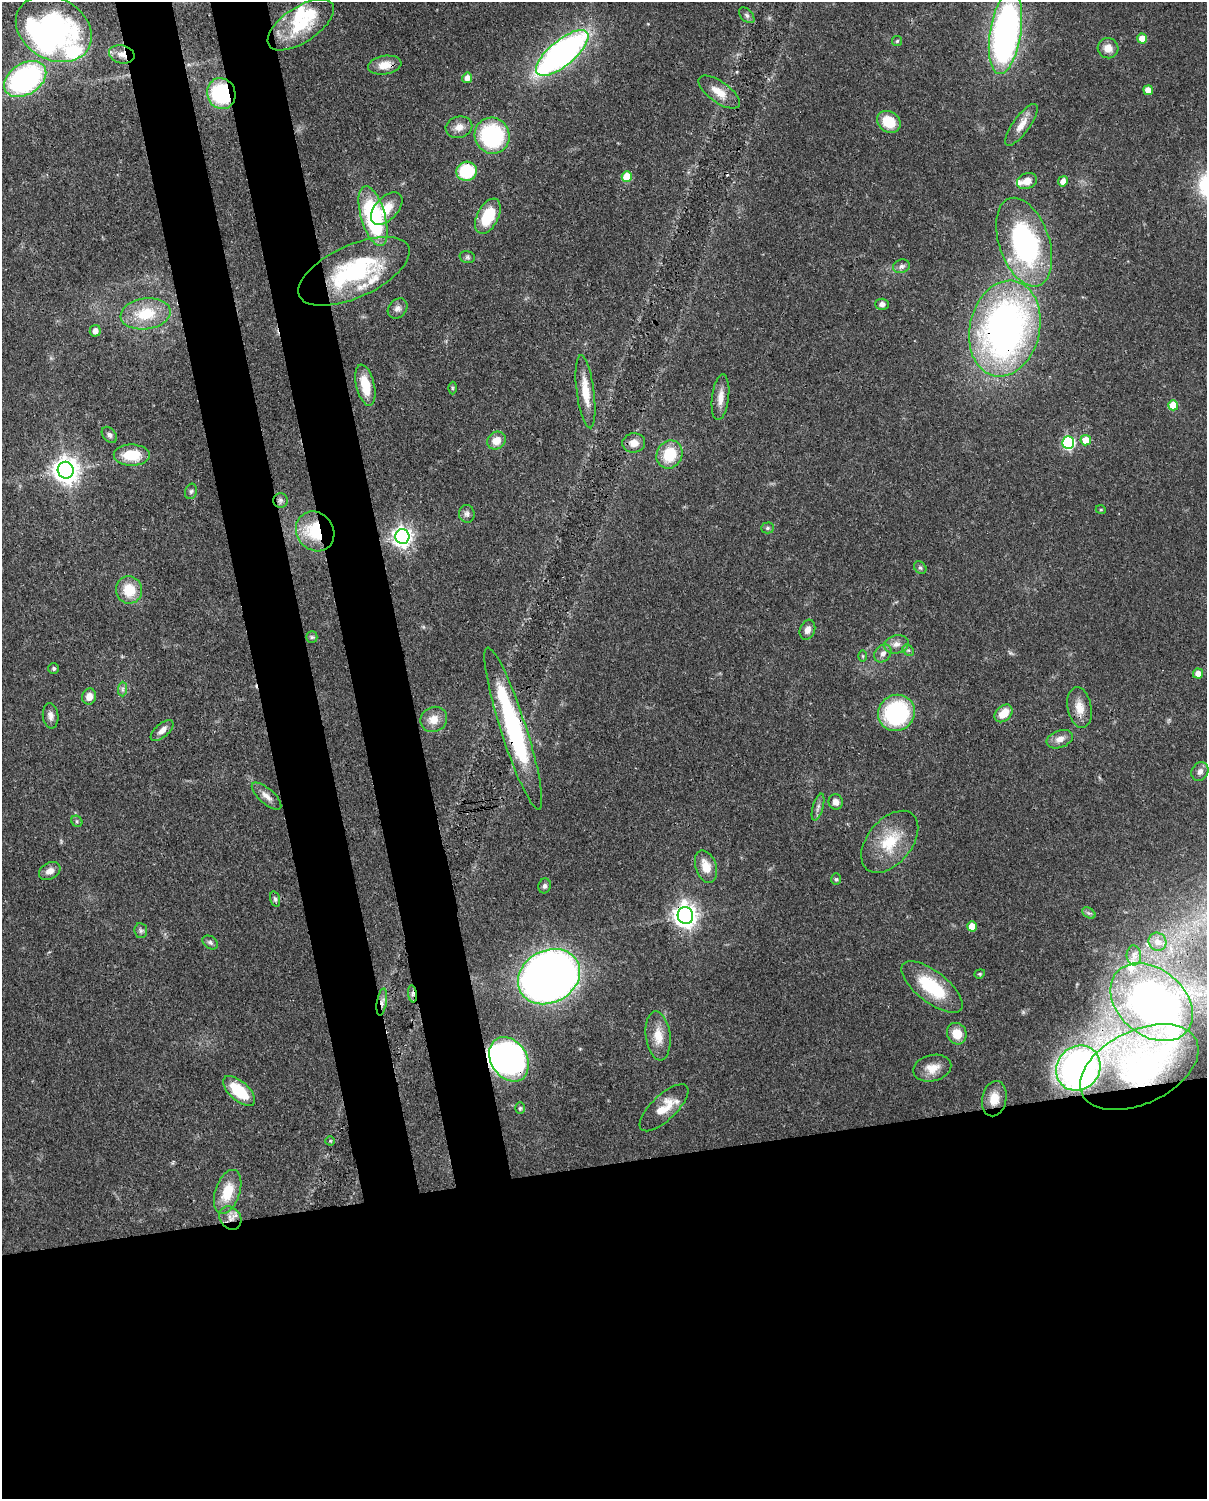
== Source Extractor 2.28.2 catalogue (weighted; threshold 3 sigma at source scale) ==
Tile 11 of 4 x 3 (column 3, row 3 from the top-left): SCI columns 2508-3712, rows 161-1657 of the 5007 x 4916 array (HDU 1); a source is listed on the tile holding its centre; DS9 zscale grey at full resolution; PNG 1209 x 1501 px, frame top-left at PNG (2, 2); each listed source drawn as its Kron ellipse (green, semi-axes under 4 px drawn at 4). Shown black and unused: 30% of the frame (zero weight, under 3 of 4 exposures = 7% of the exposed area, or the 3 px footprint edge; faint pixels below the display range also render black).
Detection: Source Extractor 2.28.2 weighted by HDU 2 'WHT'; one run over the whole footprint, this tile lists its part. Background 0.126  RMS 0.0044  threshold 0.02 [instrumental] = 3 sigma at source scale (4.5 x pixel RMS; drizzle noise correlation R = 1.50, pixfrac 1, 0.05/0.05 arcsec/px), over >= 5 px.
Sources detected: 126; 3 inside a brighter object's white glare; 1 cosmic-ray / hot-pixel residue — neither listed nor drawn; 10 inside a brighter listed object's ellipse — not listed separately; the other 112 listed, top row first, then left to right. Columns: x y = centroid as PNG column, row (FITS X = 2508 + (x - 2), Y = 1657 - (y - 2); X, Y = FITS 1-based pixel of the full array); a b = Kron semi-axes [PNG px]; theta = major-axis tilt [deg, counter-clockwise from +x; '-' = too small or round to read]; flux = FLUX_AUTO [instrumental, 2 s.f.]
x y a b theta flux
747 15 9 5 -45 1.3
301 25 38 17 33 24
54 29 40 31 -30 83
1005 33 42 15 81 190
1142 39 5 5 - 7.4
897 41 5 5 - 0.64
1108 48 10 10 - 4.7
562 53 32 12 40 180
122 54 13 9 -14 3.4
385 65 17 9 9 6.2
467 78 5 5 - 3.4
25 79 23 15 33 89
1148 90 5 4 - 4.4
719 92 24 10 -35 6.9
221 93 15 14 - 35
889 122 12 10 -34 11
1021 125 25 8 54 5.3
459 127 13 10 13 3.8
492 136 18 17 - 45
467 171 10 9 - 23
627 177 5 5 - 13
1027 181 10 7 22 4
1063 181 5 4 - 3.7
387 209 19 11 47 7.9
373 216 31 12 -74 60
488 216 19 10 63 16
1024 242 46 25 -71 82
467 257 8 6 -15 1.1
901 266 8 6 19 1.6
354 271 60 26 24 57
882 304 7 5 -1 1.9
397 308 11 8 48 2.2
146 314 25 15 8 18
1005 328 48 35 77 210
95 331 6 5 - 2.9
365 385 21 9 -77 11
452 388 6 4 -90 0.6
585 392 37 8 -83 9.3
720 397 23 8 83 4.8
1173 405 5 5 - 8.9
109 435 9 6 -50 1.4
1086 440 5 5 - 7.3
496 441 10 8 39 5.1
634 443 11 9 5 4.5
1068 443 6 6 - 57
669 454 14 12 61 15
132 455 18 10 0 13
66 470 8 8 - 470
191 491 8 6 73 1.1
280 500 7 7 - 1.4
1101 510 5 3 - 0.39
467 514 9 8 - 1.7
767 528 6 5 - 0.81
315 531 21 18 -52 22
402 536 7 7 - 230
920 568 7 5 -51 0.9
129 590 14 13 - 11
807 630 10 7 70 2.7
312 637 6 5 - 0.9
896 644 12 9 14 3.1
908 650 6 5 - 0.86
883 653 10 7 51 2.6
863 656 6 4 -89 0.52
54 668 5 5 - 0.8
1198 673 5 5 - 4.6
123 689 7 4 89 1.1
89 697 8 7 - 3.6
1080 707 20 12 -79 6.2
897 713 19 17 35 49
1004 713 10 7 44 7.8
51 716 12 7 -83 2.3
434 719 13 12 - 5.3
513 728 85 12 -72 73
162 730 14 7 41 3
1060 739 13 8 20 3.5
1200 771 10 8 59 2.4
267 796 18 7 -41 3.2
836 802 8 7 - 2.6
818 807 14 5 74 1.8
77 821 6 5 - 0.7
890 842 36 22 50 18
706 867 17 10 -71 7
50 871 11 8 30 2.9
836 879 6 5 - 0.71
545 886 7 6 - 1.2
275 899 8 5 -74 1
1089 913 7 4 -33 0.97
685 915 8 8 - 340
972 926 5 4 - 7.2
141 931 7 6 - 1.1
210 942 8 6 -32 1.2
1157 942 9 8 - 3.6
1134 955 10 7 -85 2.4
980 974 5 4 - 0.59
549 977 32 26 29 490
932 987 37 15 -38 24
412 994 8 4 -82 1.3
382 1002 13 5 80 2.1
1152 1002 46 33 -40 160
957 1034 11 9 -64 7
658 1036 24 12 -83 8.1
509 1059 24 18 -57 110
1139 1067 63 36 26 52
932 1068 19 13 14 6
1078 1068 23 21 49 74
239 1091 20 9 -41 17
994 1099 18 12 79 8.5
520 1108 6 5 - 0.68
664 1108 31 12 44 9.4
330 1141 4 4 - 0.59
228 1192 23 12 71 13
230 1218 12 10 -53 4
Overlapping masked pixels (flux is a lower limit): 12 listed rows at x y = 122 54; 385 65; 221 93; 1005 328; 315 531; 513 728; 685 915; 412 994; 382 1002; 509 1059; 1139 1067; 230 1218
Isophote crosses this tile's border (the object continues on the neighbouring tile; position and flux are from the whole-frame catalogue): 1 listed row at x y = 1005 33